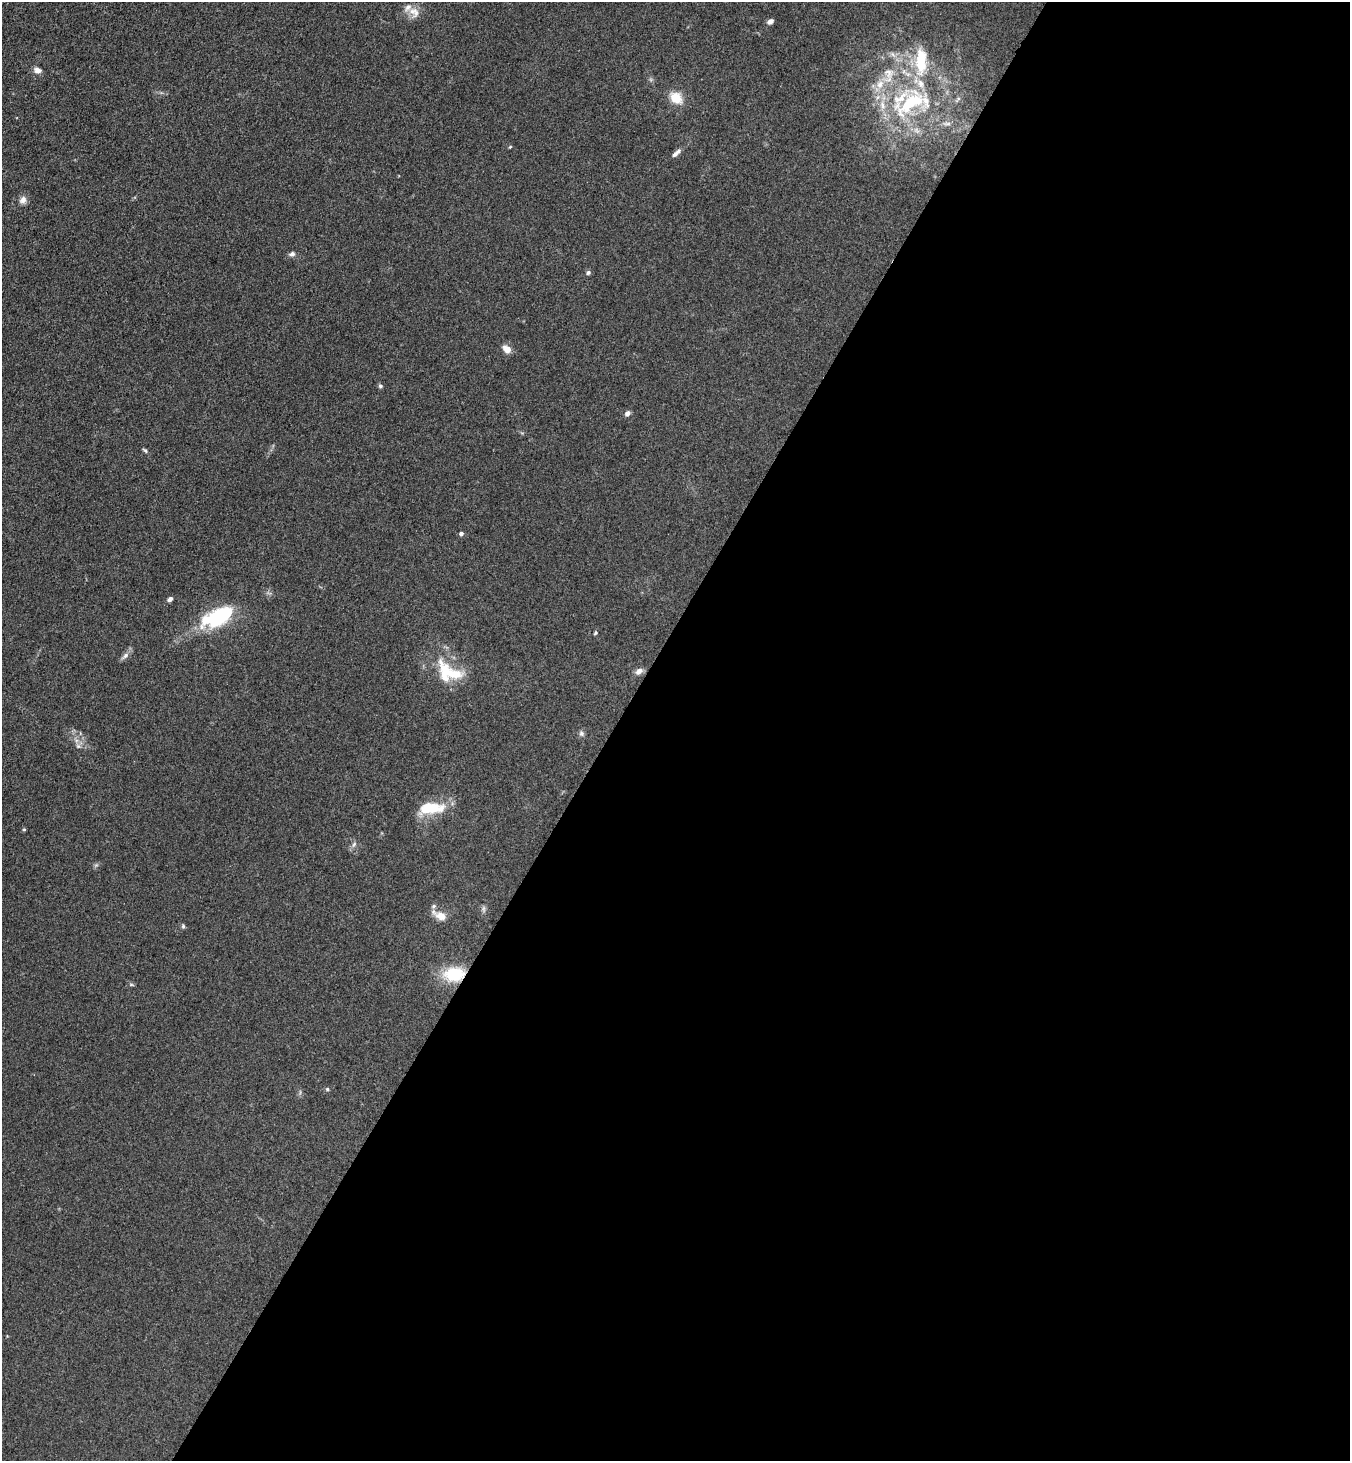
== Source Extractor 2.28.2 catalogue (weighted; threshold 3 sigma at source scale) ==
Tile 12 of 4 x 4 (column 4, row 3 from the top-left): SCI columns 4243-5590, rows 1495-2953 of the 5929 x 5908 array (HDU 1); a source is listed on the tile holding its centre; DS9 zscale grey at full resolution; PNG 1352 x 1463 px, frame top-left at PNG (2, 2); no overlay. Shown black and unused: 55% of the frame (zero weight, under 3 of 4 exposures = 5% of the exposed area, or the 3 px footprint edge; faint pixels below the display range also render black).
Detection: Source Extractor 2.28.2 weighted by HDU 2 'WHT'; one run over the whole footprint, this tile lists its part. Background 0.184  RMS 0.0086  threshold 0.0387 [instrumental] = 3 sigma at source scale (4.5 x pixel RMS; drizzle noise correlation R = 1.50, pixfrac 1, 0.05/0.05 arcsec/px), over >= 5 px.
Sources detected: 45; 10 inside a brighter listed object's ellipse — not listed separately; the other 35 listed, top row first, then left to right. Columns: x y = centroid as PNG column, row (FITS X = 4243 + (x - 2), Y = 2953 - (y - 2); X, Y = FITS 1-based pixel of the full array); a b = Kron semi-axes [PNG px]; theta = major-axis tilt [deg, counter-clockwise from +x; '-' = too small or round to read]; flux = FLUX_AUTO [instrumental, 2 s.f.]
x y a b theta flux
414 12 17 13 -42 8.7
770 21 7 5 35 3.5
921 61 35 14 88 35
37 70 9 7 -22 4.4
888 73 17 15 -59 14
676 98 15 11 -44 15
911 102 63 30 38 99
947 123 13 4 -3 3
510 147 5 4 - 0.85
676 153 13 5 44 3.8
23 200 11 9 51 4.5
292 254 8 6 21 2.7
588 273 6 6 - 1.9
507 349 11 7 -42 6.9
380 386 5 5 - 1.7
627 413 7 5 45 2.9
145 450 8 4 -44 1.4
461 534 4 4 - 3
170 599 6 5 - 2.7
220 616 26 12 32 85
595 633 5 4 - 1.3
125 656 12 6 40 3.6
445 669 34 15 -62 26
639 671 10 7 37 4.5
581 733 7 6 - 2.3
78 746 7 5 -45 2.1
431 808 33 13 6 30
24 829 5 4 - 0.95
354 844 9 4 55 2.2
484 909 11 4 -85 2
441 916 16 10 -25 9.2
183 926 6 5 - 1.4
454 974 19 13 6 39
131 985 6 4 19 1.2
327 1089 5 5 - 1.3
Overlapping masked pixels (flux is a lower limit): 1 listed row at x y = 454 974